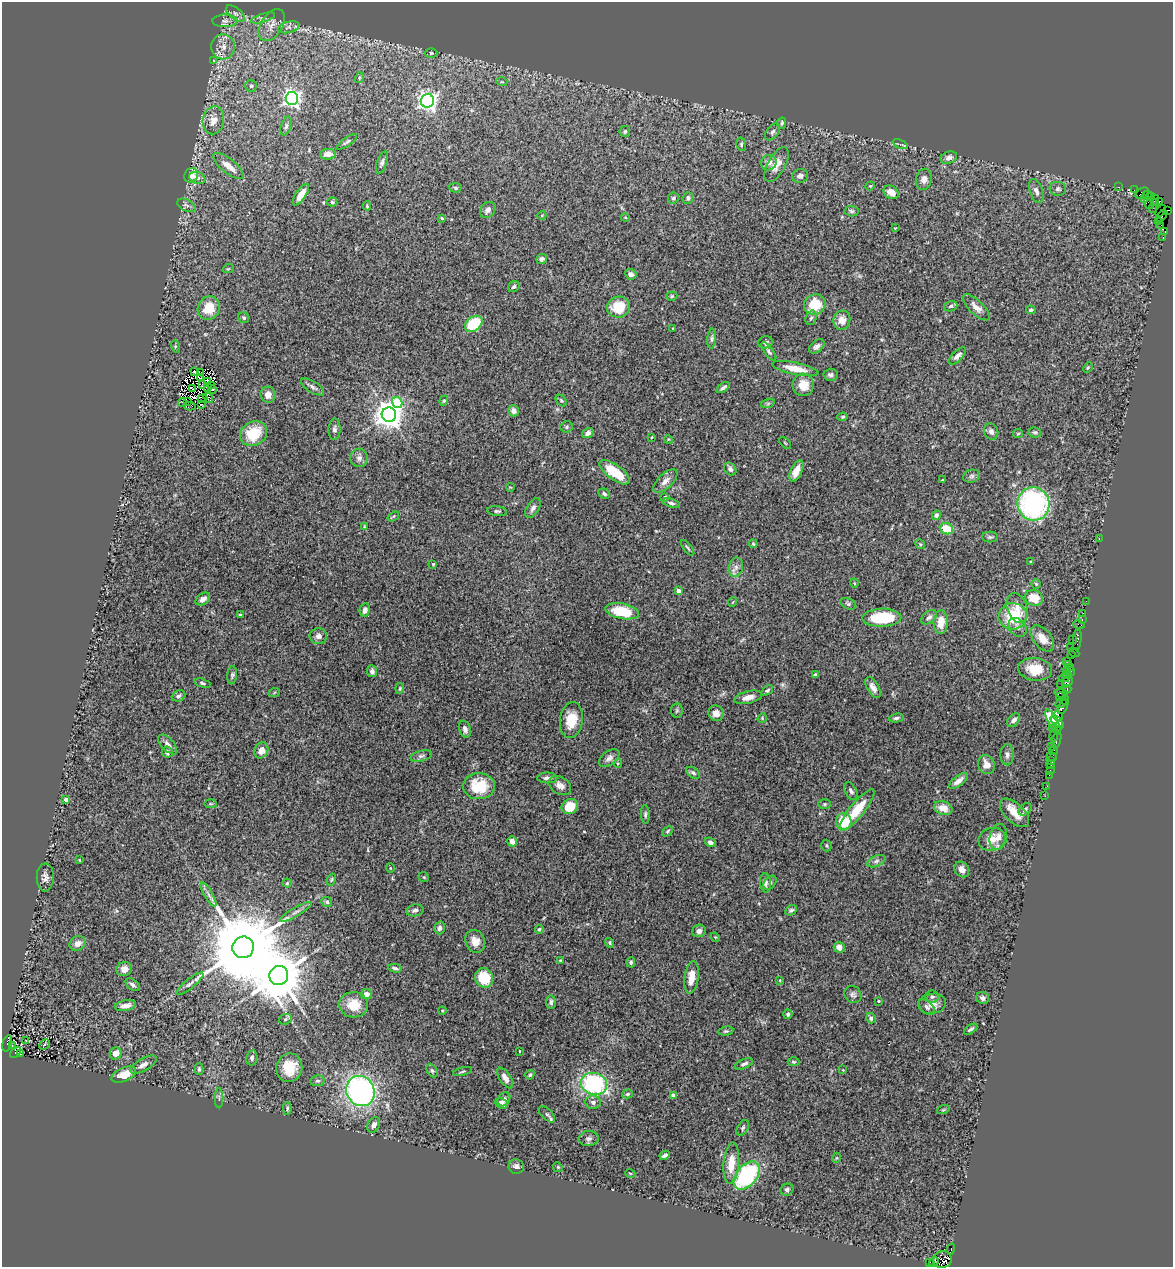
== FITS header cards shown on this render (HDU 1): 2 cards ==
NAXIS1  =                 1171
NAXIS2  =                 1265

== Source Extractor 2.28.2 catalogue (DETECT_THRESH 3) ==
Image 1171 x 1265 px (HDU 1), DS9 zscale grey, 1 PNG px = 1 image px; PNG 1175 x 1269 px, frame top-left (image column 1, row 1265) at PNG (2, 2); each listed source drawn as its Kron ellipse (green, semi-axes under 4 px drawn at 4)
Background 1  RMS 0.05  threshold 0.151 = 3 sigma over >= 5 px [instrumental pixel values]
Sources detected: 359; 3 with non-positive FLUX_AUTO (blend fragments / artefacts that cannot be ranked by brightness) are neither listed nor drawn; the other 356 listed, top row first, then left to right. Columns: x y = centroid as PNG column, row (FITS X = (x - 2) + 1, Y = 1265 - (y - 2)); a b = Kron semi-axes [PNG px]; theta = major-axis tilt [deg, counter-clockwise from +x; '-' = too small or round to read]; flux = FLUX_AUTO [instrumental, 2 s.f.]
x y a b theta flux
235 14 11 5 -40 11
263 18 12 4 17 10
225 21 12 6 0 16
272 25 18 10 58 33
289 27 11 5 13 12
223 47 13 12 - 34
431 53 6 5 - 4.6
213 61 3 2 - 2.3
359 78 5 3 - 3.4
502 82 5 3 - 3.3
251 86 6 6 - 7.6
292 98 6 6 - 1100
428 101 7 6 - 1600
213 120 14 10 80 37
782 123 6 4 77 7.2
286 126 9 5 72 8.2
625 131 5 5 - 6.9
772 132 9 6 52 11
347 142 12 3 35 6.8
741 144 6 5 - 5.8
900 144 8 3 -22 5.6
328 154 8 5 6 25
949 158 8 6 21 16
382 162 12 5 71 9.6
769 163 8 7 - 22
777 164 19 9 61 37
228 166 19 7 -38 36
191 175 7 6 - 40
800 176 8 7 - 14
197 178 8 6 -19 13
924 179 11 8 79 19
870 186 5 3 - 3.2
1118 187 3 2 - 66
455 188 6 4 -5 5.5
1058 189 8 7 - 8.7
1134 190 2 2 - 38
1036 191 12 6 -71 14
891 192 8 6 -34 29
1142 193 7 5 31 120
301 195 12 5 56 35
1147 195 4 3 - 120
1150 197 5 2 - 62
673 198 6 5 - 7
688 198 6 5 - 8
1144 199 2 2 - 1100
1155 200 5 3 - 530
1159 201 3 3 - 210
332 202 5 4 - 5.5
1149 203 6 4 -71 980
186 205 10 5 -26 8.8
367 206 4 3 - 4.1
1152 208 3 2 - 25
488 210 9 7 48 16
1167 210 3 3 - 110
852 211 7 5 -4 6.6
1161 211 6 3 54 740
542 215 4 3 - 2.5
1162 216 7 2 47 6.6
625 217 4 3 - 3
442 218 4 3 - 3.4
1158 222 3 2 - 37
1161 225 2 2 - 16
895 228 3 2 - 2.2
1165 232 3 3 - 78
1163 237 2 2 - 9.6
541 259 5 5 - 12
228 269 6 3 19 3.2
631 274 6 5 - 12
514 287 6 5 - 7.3
672 296 5 4 - 4.8
815 304 11 10 - 93
951 306 7 5 19 7.1
618 307 12 10 12 89
976 307 17 7 -44 23
209 308 12 11 - 73
1031 310 5 4 - 7
244 318 6 5 - 5.8
811 318 7 5 71 8.7
842 320 10 8 77 33
474 324 10 7 38 130
673 328 3 2 - 2.6
712 339 10 4 85 8
765 342 7 6 - 8.9
175 346 6 4 -73 4.8
817 346 9 5 38 12
769 351 11 4 -53 8.1
957 356 11 5 44 14
1088 368 5 4 - 4.1
795 369 23 6 -12 54
194 372 3 2 - 5.1
201 372 3 2 - 3.8
831 375 7 6 - 11
200 378 4 2 - 3.4
207 381 4 3 - 2.5
203 384 2 2 - 1.5
803 385 11 10 - 49
212 386 3 2 - 1.2
208 387 3 2 - 3.5
312 387 13 5 -33 13
723 388 7 3 36 8.6
193 389 3 2 - 4.5
213 389 4 3 - 1.1
268 395 8 7 - 23
208 398 5 2 - 2
202 399 5 2 - 4.2
188 401 3 2 - 6
444 401 5 4 - 4.6
561 401 6 4 -49 4.7
182 403 4 2 - 1.6
397 403 6 5 - 180
768 403 7 4 19 5.6
202 405 3 2 - 2.2
190 406 6 3 -4 1.2
513 411 5 5 - 21
389 415 7 7 - 4600
843 417 5 4 - 4.6
567 427 6 5 - 6.6
334 429 10 6 88 12
991 432 8 7 - 13
1035 432 6 5 - 6.8
253 433 14 11 29 120
588 433 6 4 33 12
1018 434 5 4 - 4.3
652 437 4 2 - 2.6
668 439 4 3 - 2.9
785 443 7 2 -45 2.7
359 458 9 9 - 15
730 469 7 5 -50 10
796 471 11 5 64 35
615 472 18 7 -36 81
972 476 8 6 16 9.4
943 480 3 2 - 3.7
665 481 15 7 43 21
510 487 4 2 - 2.4
604 494 6 4 -27 7.5
665 497 4 3 - 7.9
671 503 9 4 -14 7.6
1033 504 17 16 - 620
533 508 11 6 57 12
497 511 10 4 -6 7
936 515 5 4 - 8
393 516 6 2 34 3.7
364 527 4 3 - 2.7
946 529 7 5 -21 82
990 537 8 5 0 6.3
1099 538 3 2 - 66
753 544 4 3 - 3.8
920 544 5 4 - 4.3
688 548 9 3 -52 5.3
1030 561 3 3 - 3.7
433 564 4 4 - 3.8
736 567 10 7 78 16
854 583 4 3 - 3
1036 584 4 4 - 4.7
678 591 4 4 - 20
1034 598 9 8 - 62
203 599 8 5 34 18
1086 601 2 2 - 17
733 602 5 3 - 2.5
848 604 8 5 -21 6.7
1017 608 15 10 -70 35
365 610 6 5 - 18
622 611 17 7 -11 120
1083 613 2 2 - 8.7
240 615 3 2 - 2.8
1013 616 14 13 - 150
929 617 9 6 40 9.5
882 618 19 9 2 160
1082 619 3 2 - 48
941 622 12 7 88 39
1079 624 5 2 - 91
1018 627 10 8 -47 14
318 636 9 8 - 15
1042 638 15 9 -52 40
1077 639 11 3 84 180
1072 640 3 2 - 39
1071 647 3 2 - 53
1074 652 6 2 -32 53
1072 655 3 2 - 19
1066 661 2 2 - 18
1068 664 2 2 - 12
1071 667 4 2 - 49
1035 669 17 11 -7 70
372 671 6 5 - 11
1067 671 3 2 - 83
1071 671 4 3 - 90
232 675 9 5 84 7
815 675 4 4 - 9.8
1067 675 5 3 - 83
1064 678 5 3 - 62
1067 682 6 5 - 190
202 683 8 4 -14 6.5
1061 685 3 2 - 41
400 688 5 3 - 3.4
873 688 11 6 -59 18
1067 689 4 2 - 75
767 690 7 4 36 5.4
274 693 6 3 20 3.8
1061 693 7 3 -7 150
178 696 7 5 23 8.6
748 697 14 6 13 29
1061 697 5 3 - 100
1065 700 5 2 - 90
1061 703 6 3 35 150
1063 707 8 3 63 140
677 710 7 6 - 6.1
716 713 8 7 - 24
1058 716 5 4 - 94
762 718 5 4 - 3.7
896 718 7 4 9 8.1
571 720 18 11 82 75
1014 720 8 5 45 13
1057 721 7 4 -42 180
1053 722 14 5 -62 96
1059 726 5 3 - 47
465 729 9 6 -71 13
1052 729 2 2 - 20
1057 730 3 2 - 70
1054 736 5 3 - 49
1057 740 9 3 74 200
168 744 12 6 -46 16
1051 746 2 2 - 290
261 750 8 6 64 25
1054 750 5 3 - 92
167 752 5 5 - 15
1007 755 10 6 -90 12
421 756 11 5 16 11
1052 757 5 2 - 27
609 758 11 7 38 15
1050 760 3 2 - 17
618 763 4 4 - 3.7
986 765 9 8 - 31
1051 765 4 3 - 150
1050 770 2 2 - 13
693 773 7 5 -39 9
1049 775 2 2 - 19
547 778 10 5 0 12
958 781 11 5 37 23
560 785 12 8 -31 21
479 786 16 13 -3 120
1047 786 2 2 - 2.5
851 791 9 5 -62 11
1045 796 3 2 - 9.7
66 800 4 3 - 17
210 804 6 3 -1 4
825 804 6 5 - 4.8
570 806 8 7 - 67
943 808 9 6 -15 37
1025 809 7 5 44 7.4
857 810 26 7 51 99
1014 813 18 9 -44 47
645 814 9 4 -87 7.2
844 821 8 8 - 92
667 831 6 4 43 4.4
998 837 13 8 80 22
992 839 14 11 18 45
512 841 5 4 - 23
710 842 6 4 -25 11
826 846 6 5 - 5.2
79 860 4 2 - 2.1
876 861 9 5 25 11
390 868 5 3 - 2.6
962 869 8 6 -53 22
45 877 14 8 89 18
424 877 5 4 - 4.1
331 880 6 4 62 4.8
287 883 4 4 - 4.8
765 883 9 5 -85 12
770 883 8 5 53 7.3
209 895 13 4 -59 13
327 902 5 5 - 6.7
415 910 9 6 9 11
791 910 6 4 27 8.1
296 912 18 4 30 16
439 928 6 5 - 9.1
539 929 4 4 - 7.5
699 931 7 6 - 15
715 937 5 4 - 3.1
475 941 12 9 -65 31
78 943 8 7 - 23
610 943 5 4 - 5.3
243 947 11 10 - 67000
839 947 5 5 - 23
560 960 3 3 - 6
631 962 5 4 - 6.5
395 968 7 3 -12 7.3
124 969 8 7 - 24
279 975 10 9 - 22000
691 977 16 7 81 43
484 978 10 9 - 100
780 980 3 3 - 2.6
190 984 17 5 38 12
133 985 8 5 -37 9.9
366 994 5 5 - 21
853 994 9 8 - 11
932 997 6 6 - 8.2
983 998 7 6 - 12
879 1001 3 3 - 4.3
551 1002 6 5 - 8.2
932 1004 14 10 7 29
354 1005 14 12 -6 69
126 1006 11 5 11 21
927 1007 9 6 -45 9.4
442 1011 4 4 - 3.4
788 1014 5 4 - 6.3
871 1018 5 5 - 9.5
285 1019 6 5 - 5.8
971 1029 7 3 36 7
726 1031 7 4 9 6.3
26 1040 3 2 - 3.3
7 1043 8 4 74 1200
44 1044 6 4 46 4
12 1045 3 3 - 260
519 1051 4 2 - 1.8
16 1052 6 4 41 390
20 1053 3 2 - 89
116 1053 6 6 - 26
252 1058 8 5 80 10
793 1062 6 4 -3 4.9
744 1064 10 4 23 11
143 1065 15 6 30 21
289 1068 14 13 - 85
199 1069 6 4 -89 5.5
432 1070 7 5 -62 6.4
843 1070 4 3 - 2.2
462 1071 10 2 14 4.3
124 1075 13 7 22 52
530 1075 5 4 - 5.9
505 1078 11 5 -58 22
317 1081 7 5 10 7.2
594 1084 13 11 -19 420
360 1091 15 14 - 870
627 1094 5 4 - 5.4
673 1095 3 3 - 22
219 1098 10 2 90 4.4
504 1099 7 6 - 9.7
593 1102 8 6 -7 13
501 1103 6 5 - 16
287 1108 6 4 -89 5.7
943 1110 6 4 19 4.1
547 1114 10 5 -45 7.9
374 1125 8 6 60 16
743 1128 8 5 59 7.3
589 1139 10 7 5 12
665 1155 5 3 - 9.5
836 1158 5 3 - 2.9
731 1163 21 7 85 63
516 1167 8 7 - 12
558 1167 5 4 - 4.1
630 1173 5 3 - 2.8
747 1176 16 10 50 370
787 1190 6 5 - 8.7
951 1249 5 3 - 69
942 1260 9 8 - 1300
930 1262 3 2 - 35
934 1262 5 3 - 75
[3 non-positive-flux detections neither listed nor drawn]